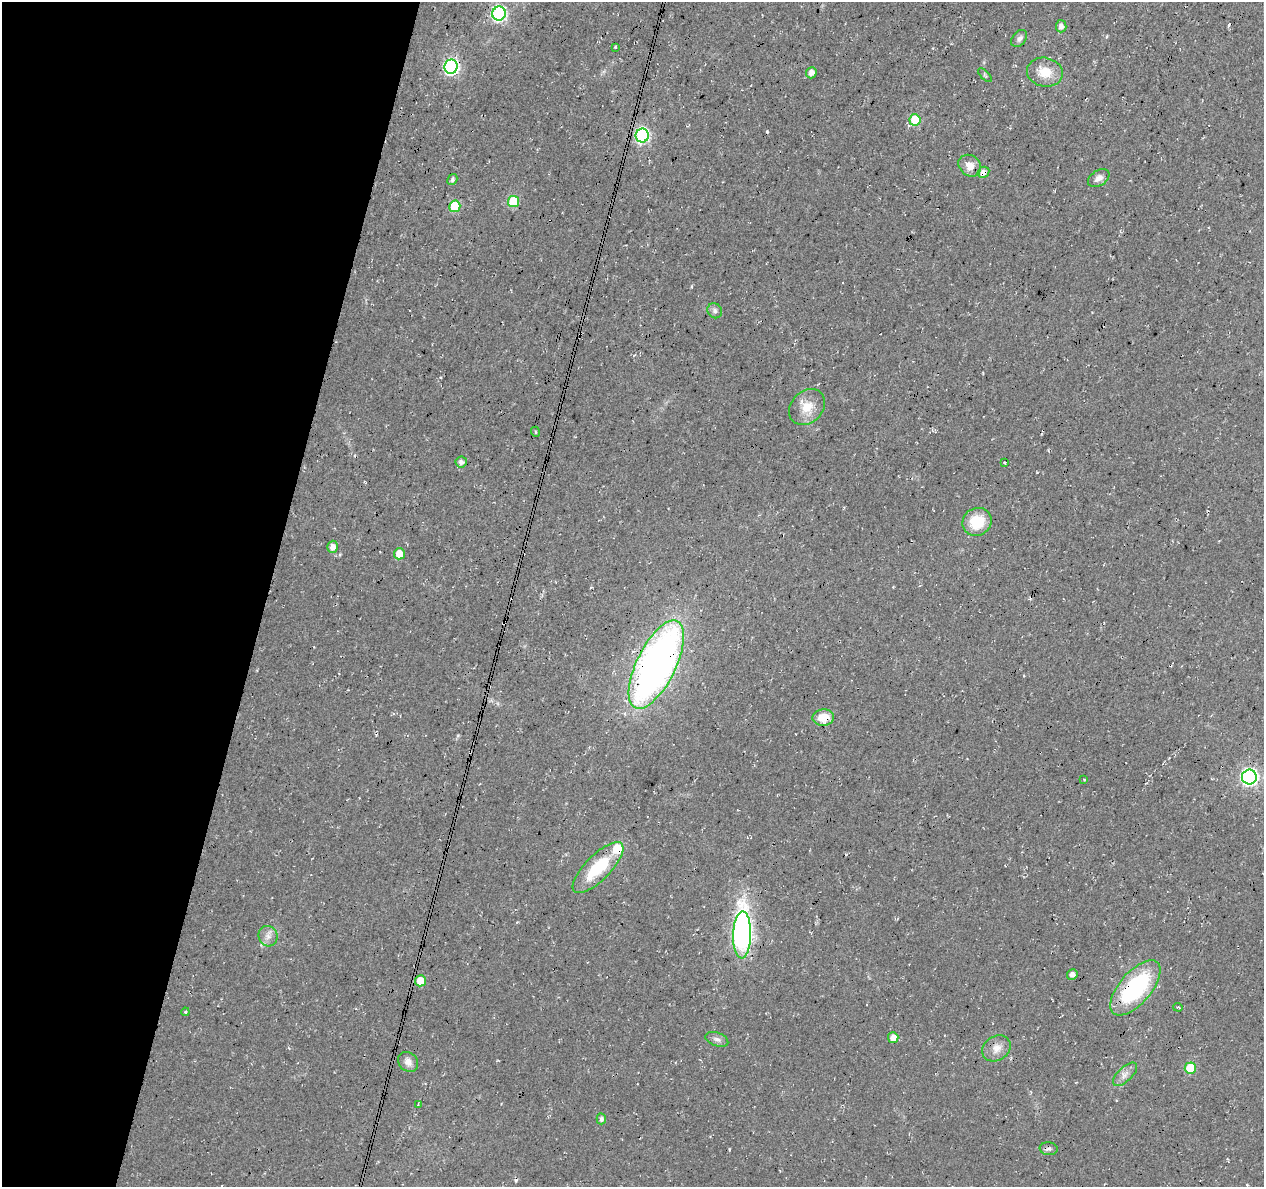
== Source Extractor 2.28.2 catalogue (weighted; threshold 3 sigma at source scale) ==
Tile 9 of 4 x 4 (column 1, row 3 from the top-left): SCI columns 1-1262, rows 1410-2594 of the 5059 x 5250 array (HDU 1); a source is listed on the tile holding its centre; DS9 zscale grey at full resolution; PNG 1266 x 1189 px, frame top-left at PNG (2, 2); each listed source drawn as its Kron ellipse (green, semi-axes under 4 px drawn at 4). Shown black and unused: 21% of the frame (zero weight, under 3 of 4 exposures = <1% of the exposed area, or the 3 px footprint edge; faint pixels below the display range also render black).
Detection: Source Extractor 2.28.2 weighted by HDU 2 'WHT'; one run over the whole footprint, this tile lists its part. Background 0.0177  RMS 0.0054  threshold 0.0241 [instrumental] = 3 sigma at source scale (4.5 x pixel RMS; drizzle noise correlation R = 1.50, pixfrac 1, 0.0396/0.0396 arcsec/px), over >= 5 px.
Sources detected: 50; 4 cosmic-ray / hot-pixel residue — neither listed nor drawn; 1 inside a brighter listed object's ellipse — not listed separately; the other 45 listed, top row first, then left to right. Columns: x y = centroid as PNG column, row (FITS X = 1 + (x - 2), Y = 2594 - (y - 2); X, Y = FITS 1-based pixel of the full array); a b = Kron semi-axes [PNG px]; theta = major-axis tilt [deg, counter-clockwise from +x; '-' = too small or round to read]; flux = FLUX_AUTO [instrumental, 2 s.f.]
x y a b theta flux
499 13 7 6 - 110
1061 26 6 5 - 2.6
1019 39 10 6 51 1.9
615 47 3 2 - 0.44
451 67 7 6 - 110
1045 72 18 14 -12 9.8
811 73 5 5 - 3.2
985 75 8 3 -45 0.7
915 120 6 5 - 18
642 135 7 6 - 96
970 166 12 10 -38 5.2
983 172 6 5 - 3.4
1099 178 12 7 33 3.3
452 180 6 4 59 1.4
513 201 6 5 - 25
455 206 6 5 - 25
715 311 8 7 - 1.6
807 407 20 16 45 9.6
536 432 5 3 - 0.52
461 462 6 5 - 2
1005 463 3 3 - 1.1
977 522 15 13 31 17
333 547 6 5 - 3.4
399 554 5 5 - 7
656 665 48 19 64 320
823 718 11 8 3 8.8
1249 777 7 7 - 170
1084 779 3 3 - 1
598 868 34 12 45 26
742 935 23 9 88 180
268 936 10 9 - 3.4
1072 975 5 5 - 2.8
420 981 5 5 - 7.3
1135 988 33 16 49 60
1178 1007 5 4 - 0.74
185 1012 4 4 - 0.65
893 1038 5 5 - 4.9
717 1039 12 6 -21 2.3
996 1048 15 12 34 5.5
408 1062 11 9 -44 3.4
1190 1068 6 5 - 23
1125 1074 15 7 44 3.3
418 1104 4 4 - 0.52
601 1119 5 4 - 1.7
1049 1149 9 6 -7 1.6
Overlapping masked pixels (flux is a lower limit): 6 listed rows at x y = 499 13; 983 172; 656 665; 823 718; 742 935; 1135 988